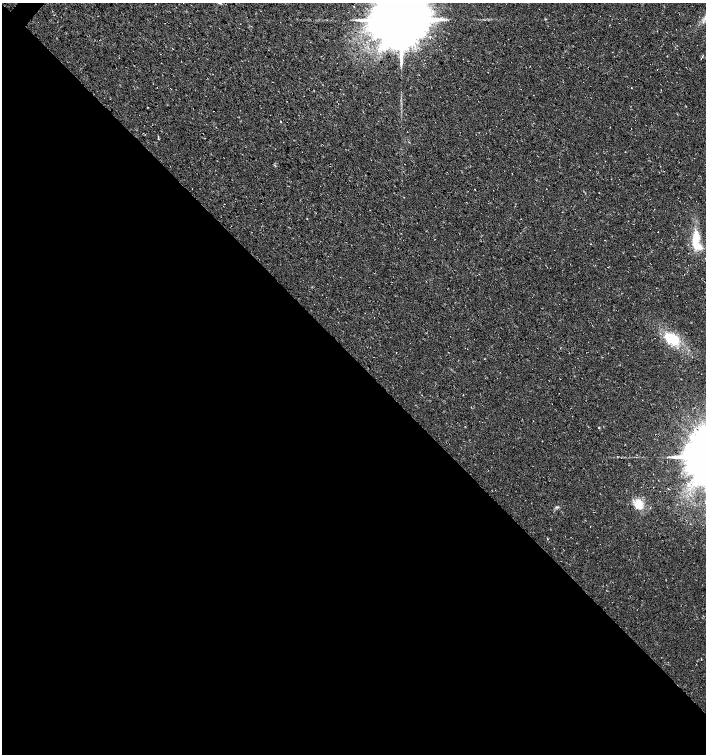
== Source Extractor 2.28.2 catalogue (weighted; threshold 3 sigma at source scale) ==
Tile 14 of 4 x 4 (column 2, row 4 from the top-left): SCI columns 1643-3050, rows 1-1504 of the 6032 x 6030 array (HDU 1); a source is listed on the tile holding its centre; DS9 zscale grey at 2 x 2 block average (1 PNG px = mean of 2 x 2 image px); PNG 708 x 756 px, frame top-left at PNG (2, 3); no overlay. Shown black and unused: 53% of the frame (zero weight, under 3 of 4 exposures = <1% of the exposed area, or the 3 px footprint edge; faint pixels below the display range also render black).
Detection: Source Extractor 2.28.2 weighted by HDU 2 'WHT'; one run over the whole footprint, this tile lists its part. Background 0.00754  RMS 0.0039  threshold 0.0178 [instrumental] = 3 sigma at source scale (4.5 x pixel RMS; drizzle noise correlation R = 1.50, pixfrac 1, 0.0396/0.0396 arcsec/px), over >= 5 px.
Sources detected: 9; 1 inside a brighter object's white glare — not listed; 1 inside a brighter listed object's ellipse — not listed separately; the other 7 listed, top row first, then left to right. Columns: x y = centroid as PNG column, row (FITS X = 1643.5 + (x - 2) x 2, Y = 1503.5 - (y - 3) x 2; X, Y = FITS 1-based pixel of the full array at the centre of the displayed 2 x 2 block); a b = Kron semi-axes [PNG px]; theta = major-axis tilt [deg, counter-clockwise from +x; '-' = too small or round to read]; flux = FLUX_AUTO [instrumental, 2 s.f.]
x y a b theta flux
401 20 18 16 69 6200
280 121 2 2 - 0.51
158 137 2 2 - 0.47
696 239 15 5 83 26
672 338 18 10 -31 32
599 427 2 2 - 0.51
639 504 10 9 - 13
Isophote crosses this tile's border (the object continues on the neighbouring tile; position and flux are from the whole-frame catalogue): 1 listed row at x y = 401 20